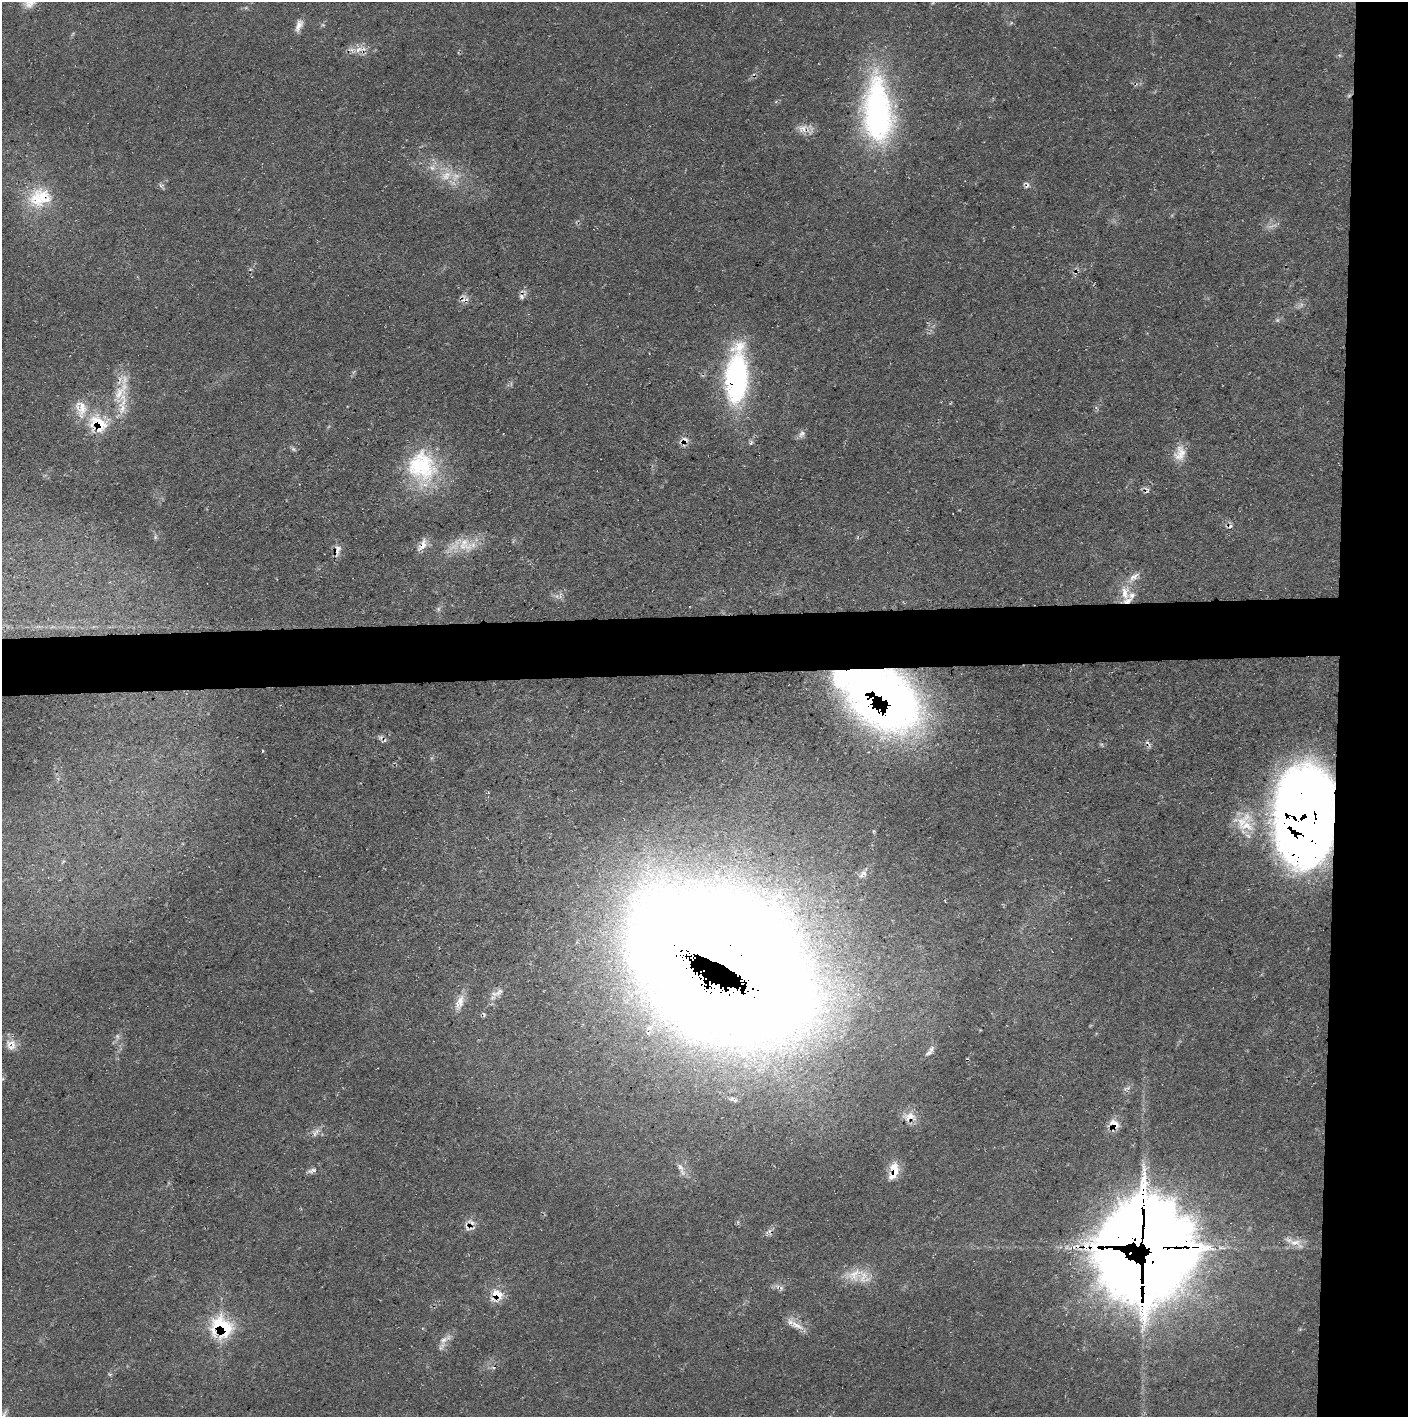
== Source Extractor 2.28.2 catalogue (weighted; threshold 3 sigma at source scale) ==
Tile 6 of 3 x 3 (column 3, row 2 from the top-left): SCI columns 2813-4218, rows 1416-2830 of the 4218 x 4245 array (HDU 1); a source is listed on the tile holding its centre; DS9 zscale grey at full resolution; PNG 1410 x 1419 px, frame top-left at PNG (2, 2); no overlay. Shown black and unused: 9% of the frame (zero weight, under 3 of 5 exposures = <1% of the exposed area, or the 3 px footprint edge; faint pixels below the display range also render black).
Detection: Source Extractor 2.28.2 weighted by HDU 2 'WHT'; one run over the whole footprint, this tile lists its part. Background 0.0688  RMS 0.0041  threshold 0.0186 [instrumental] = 3 sigma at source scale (4.5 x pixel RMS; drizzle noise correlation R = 1.50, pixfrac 1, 0.05/0.05 arcsec/px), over >= 5 px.
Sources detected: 66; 6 too faint to see at this stretch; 5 cosmic-ray / hot-pixel residue — not listed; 8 inside a brighter listed object's ellipse — not listed separately; the other 47 listed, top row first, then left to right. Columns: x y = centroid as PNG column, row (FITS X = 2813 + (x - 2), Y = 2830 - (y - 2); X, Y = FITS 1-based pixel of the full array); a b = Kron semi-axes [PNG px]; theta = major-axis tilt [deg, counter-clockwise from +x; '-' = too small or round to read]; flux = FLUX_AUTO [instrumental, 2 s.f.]
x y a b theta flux
299 25 17 8 67 3.1
358 49 11 6 44 2.8
878 111 85 34 -87 100
802 128 14 10 28 3.8
432 168 9 9 - 2.6
446 176 18 12 37 6.9
1027 185 10 8 87 1.5
44 197 34 20 -47 16
522 296 8 5 -45 1.3
737 376 63 23 86 77
119 393 24 11 43 8
122 408 23 10 87 7.3
98 424 24 20 -39 18
802 434 11 8 49 1.8
684 440 15 8 4 2.5
1180 453 23 14 79 6.4
422 466 42 38 -64 40
155 537 7 4 89 0.79
423 545 18 9 60 3.7
465 545 23 17 -40 9
337 550 17 7 82 2.8
1134 577 20 7 43 3.9
1125 593 20 9 -81 6.2
881 696 58 40 -36 400
1305 816 77 44 -90 730
1247 826 26 22 51 16
864 873 10 5 -27 1.6
723 963 133 81 -30 3700
499 992 19 7 40 3.2
460 1001 19 9 87 4.7
117 1036 8 5 -72 1.2
11 1045 17 14 -67 4.7
931 1049 11 7 61 1.9
909 1117 20 12 1 5.3
1114 1124 14 9 -37 4.5
315 1133 14 5 62 1.8
680 1167 11 7 -48 2.3
312 1171 13 5 11 1.8
894 1171 24 11 79 7.7
471 1223 13 11 71 3.7
1149 1243 43 38 -55 2300
1296 1243 23 9 -25 4.7
854 1274 24 15 40 8.4
496 1294 14 12 26 8.3
797 1325 24 7 -31 4.4
221 1327 24 21 -34 29
444 1340 15 7 37 3
Overlapping masked pixels (flux is a lower limit): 17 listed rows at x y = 358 49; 1027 185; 44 197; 737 376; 98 424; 684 440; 423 545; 881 696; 1305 816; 723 963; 909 1117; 1114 1124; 894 1171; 471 1223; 1149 1243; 496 1294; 221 1327